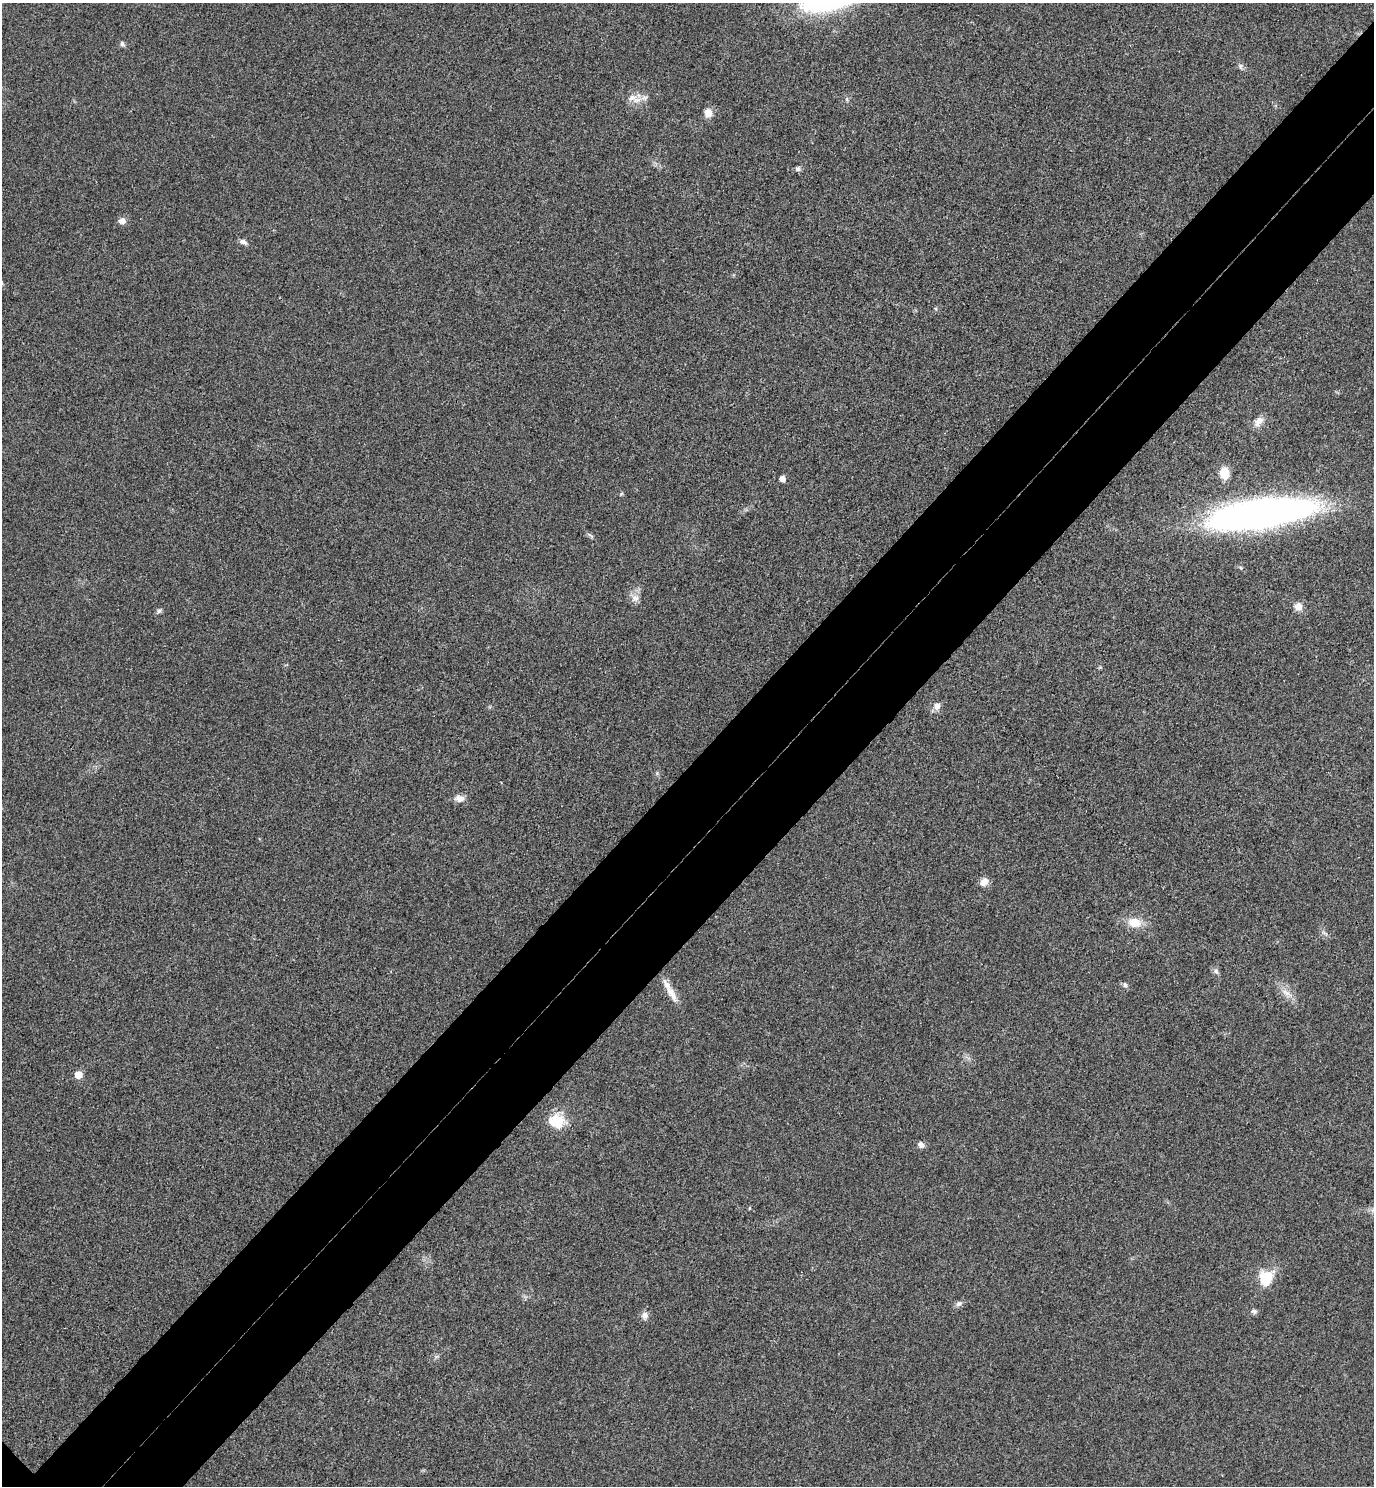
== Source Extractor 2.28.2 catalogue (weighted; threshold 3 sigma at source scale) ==
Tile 10 of 4 x 4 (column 2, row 3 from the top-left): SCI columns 1572-2943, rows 1531-3014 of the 6026 x 6025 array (HDU 1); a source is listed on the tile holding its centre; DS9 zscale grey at full resolution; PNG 1376 x 1488 px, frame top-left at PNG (2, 3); no overlay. Shown black and unused: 11% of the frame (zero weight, under 3 of 4 exposures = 6% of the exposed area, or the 3 px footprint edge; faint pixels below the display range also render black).
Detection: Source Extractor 2.28.2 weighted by HDU 2 'WHT'; one run over the whole footprint, this tile lists its part. Background 0.0217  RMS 0.0063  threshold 0.0282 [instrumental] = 3 sigma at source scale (4.5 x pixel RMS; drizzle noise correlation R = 1.50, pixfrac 1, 0.05/0.05 arcsec/px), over >= 5 px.
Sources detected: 30; all 30 listed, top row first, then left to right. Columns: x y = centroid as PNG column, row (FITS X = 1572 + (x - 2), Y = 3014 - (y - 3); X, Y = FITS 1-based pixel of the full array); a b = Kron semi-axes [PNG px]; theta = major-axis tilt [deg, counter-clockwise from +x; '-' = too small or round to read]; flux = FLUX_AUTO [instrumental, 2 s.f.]
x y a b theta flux
122 44 7 5 -56 1.4
1241 66 9 4 -89 1.3
632 98 14 9 18 5
708 113 10 8 89 5.1
798 169 7 7 - 1.4
122 221 6 5 - 4.8
243 242 10 5 -18 2.4
1259 421 15 9 51 4.6
1224 473 11 8 -88 13
782 479 5 4 - 4.7
1261 514 101 25 8 310
635 598 11 7 -10 2.9
1298 607 9 8 - 4.9
159 611 6 6 - 1.3
937 706 10 9 - 3.4
460 798 12 8 -2 3.9
984 882 10 9 - 4.3
1135 923 17 12 -11 9.5
1216 971 7 5 -46 1.5
1125 985 6 6 - 1.6
671 993 27 8 -59 7.8
1286 993 14 6 -34 3.9
78 1075 5 5 - 9.6
556 1121 20 17 -19 14
921 1145 9 7 -30 2.5
749 1208 4 3 - 0.61
1266 1278 19 16 79 15
958 1304 9 7 42 1.9
1254 1311 8 6 -23 1.6
645 1315 10 8 73 2.9